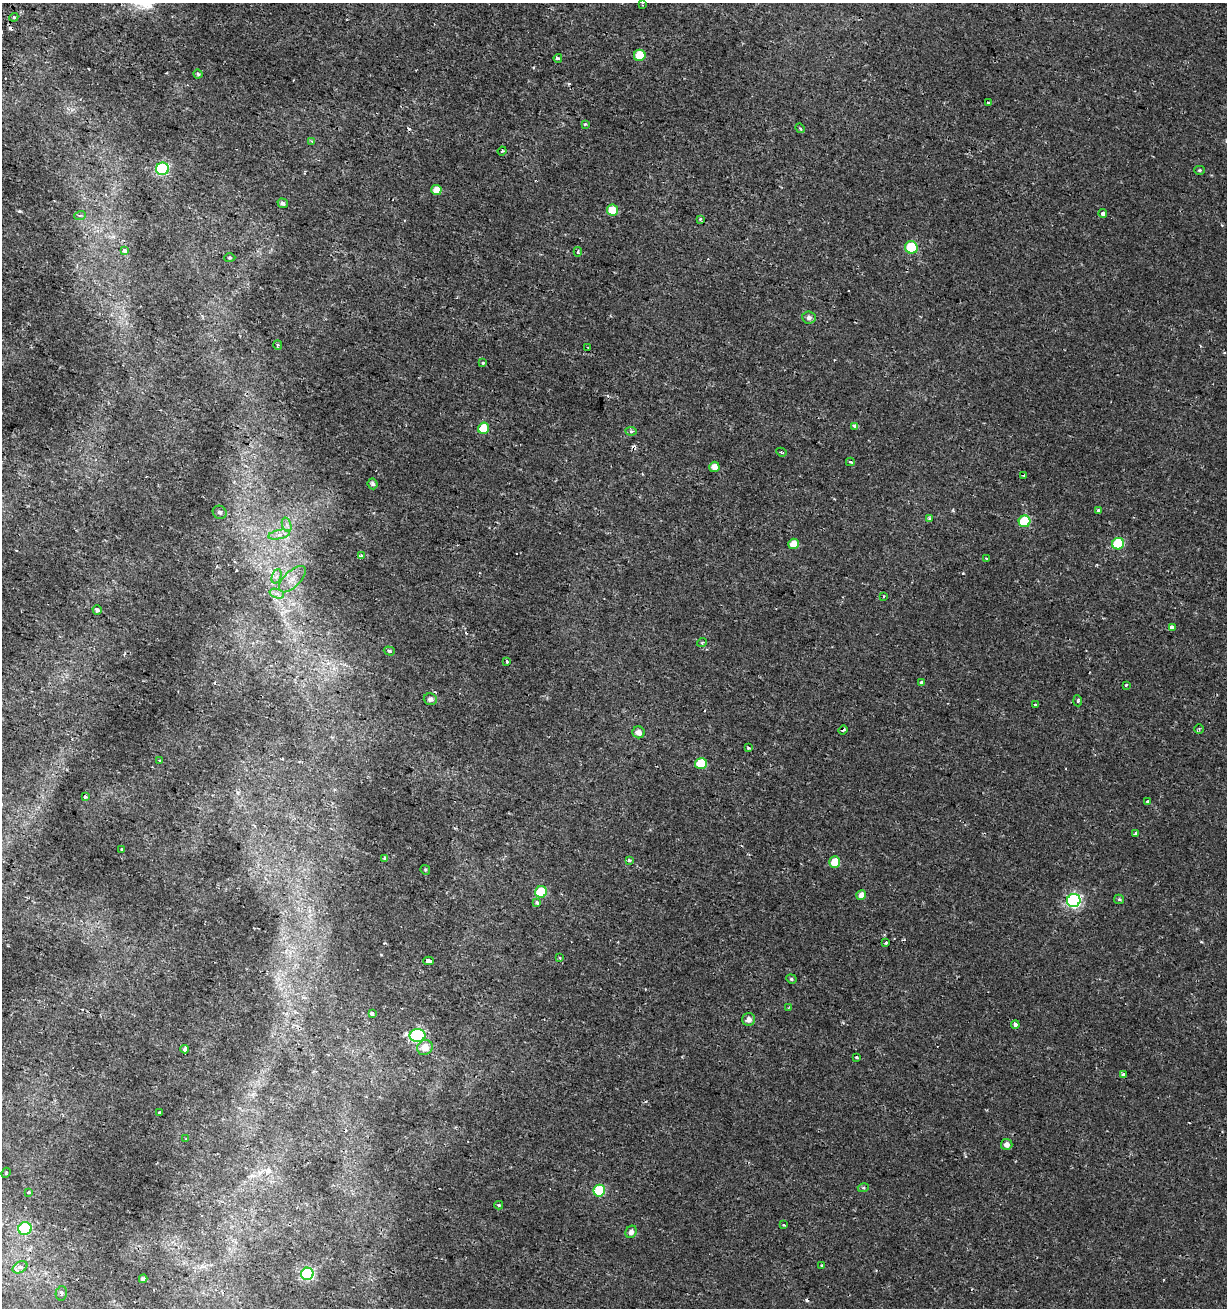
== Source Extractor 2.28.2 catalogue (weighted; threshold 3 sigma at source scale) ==
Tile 11 of 4 x 4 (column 3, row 3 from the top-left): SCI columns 2772-3996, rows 1317-2622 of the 5480 x 5255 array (HDU 1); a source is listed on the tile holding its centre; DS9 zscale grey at full resolution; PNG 1229 x 1310 px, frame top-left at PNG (2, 3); each listed source drawn as its Kron ellipse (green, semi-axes under 4 px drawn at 4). Shown black and unused: <1% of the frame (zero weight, under 2 of 3 exposures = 2% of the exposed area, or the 3 px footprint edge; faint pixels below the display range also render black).
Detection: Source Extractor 2.28.2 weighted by HDU 2 'WHT'; one run over the whole footprint, this tile lists its part. Background 0.00162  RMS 0.0025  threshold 0.0111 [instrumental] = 3 sigma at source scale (4.5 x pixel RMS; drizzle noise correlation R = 1.50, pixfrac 1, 0.0396/0.0396 arcsec/px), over >= 5 px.
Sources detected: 117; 10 cosmic-ray / hot-pixel residue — neither listed nor drawn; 1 inside a brighter listed object's ellipse — not listed separately; the other 106 listed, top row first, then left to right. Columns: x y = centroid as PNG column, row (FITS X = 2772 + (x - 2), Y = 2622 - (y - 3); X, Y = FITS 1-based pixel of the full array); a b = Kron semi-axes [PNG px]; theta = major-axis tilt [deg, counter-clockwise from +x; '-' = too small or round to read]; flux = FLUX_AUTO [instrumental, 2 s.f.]
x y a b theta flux
642 5 3 3 - 0.26
14 17 4 3 - 0.29
640 55 6 5 - 7
558 58 4 3 - 0.68
198 74 4 4 - 0.36
988 103 3 3 - 0.68
585 124 3 2 - 0.89
800 128 5 4 - 0.26
312 141 4 3 - 0.38
502 151 4 3 - 0.25
162 169 6 6 - 23
1200 170 5 4 - 0.33
436 190 5 5 - 2.3
283 203 5 4 - 0.56
612 210 6 5 - 4.8
1103 214 4 4 - 1.8
80 216 6 3 20 0.33
700 219 3 3 - 0.51
911 247 6 6 - 13
124 251 4 3 - 2.6
578 252 5 3 - 0.33
230 258 5 4 - 0.3
809 317 6 6 - 0.84
278 345 5 4 - 0.32
588 347 2 2 - 0.24
483 363 3 3 - 0.68
855 426 4 3 - 1.6
483 428 6 5 - 6.1
631 431 6 4 -7 0.49
781 452 5 3 - 0.27
850 462 4 3 - 0.34
714 467 5 5 - 1.6
1024 475 3 2 - 0.19
373 484 5 5 - 0.55
1098 511 4 4 - 0.7
220 512 7 6 - 0.61
930 518 4 3 - 0.64
1025 521 6 5 - 12
287 525 7 4 -72 0.7
279 535 11 4 11 1.2
794 544 5 5 - 2.5
1118 544 6 5 - 12
362 556 4 3 - 1.3
986 558 4 2 - 0.22
277 576 7 4 71 0.78
292 579 17 8 44 2.4
277 594 7 4 -19 0.84
883 596 3 2 - 0.34
97 610 5 4 - 0.75
1172 627 4 3 - 3.2
702 642 5 3 - 0.23
389 651 5 4 - 0.42
507 662 3 3 - 0.94
922 683 4 3 - 1
1126 685 3 2 - 0.64
430 699 7 5 -16 0.87
1078 701 5 4 - 0.38
1035 704 3 2 - 0.27
1199 729 4 4 - 0.3
843 730 5 3 - 0.35
639 732 6 6 - 1.2
748 748 4 4 - 0.29
160 761 4 3 - 0.43
701 763 6 5 - 6.4
85 797 4 3 - 0.33
1147 802 4 3 - 0.25
1135 834 3 3 - 1.2
122 849 3 3 - 2.3
385 859 4 3 - 0.38
629 860 4 3 - 0.42
835 862 5 5 - 4.8
425 870 5 4 - 0.29
541 892 6 5 - 11
861 895 5 5 - 1.1
1119 899 5 4 - 0.32
1074 901 7 6 - 47
537 902 4 4 - 0.76
886 943 3 3 - 0.75
560 958 3 3 - 0.22
428 961 5 4 - 2.7
791 979 5 4 - 0.34
789 1007 3 3 - 0.21
372 1014 4 3 - 0.68
749 1020 6 6 - 1.2
1015 1025 4 4 - 1.1
417 1036 8 6 2 35
425 1047 8 7 - 3.1
185 1049 4 3 - 2.2
856 1057 4 3 - 0.38
1124 1075 3 3 - 1.1
159 1113 3 3 - 0.74
186 1139 3 2 - 0.18
1007 1144 6 5 - 1.2
6 1173 5 4 - 0.31
863 1188 5 3 - 0.26
599 1191 6 5 - 13
29 1192 3 3 - 0.56
499 1205 4 3 - 0.37
784 1225 2 2 - 0.23
25 1228 7 6 - 12
631 1232 6 5 - 1
822 1266 3 3 - 0.27
20 1267 8 5 31 2.2
307 1274 6 6 - 32
143 1279 4 4 - 0.65
61 1293 7 5 77 0.67